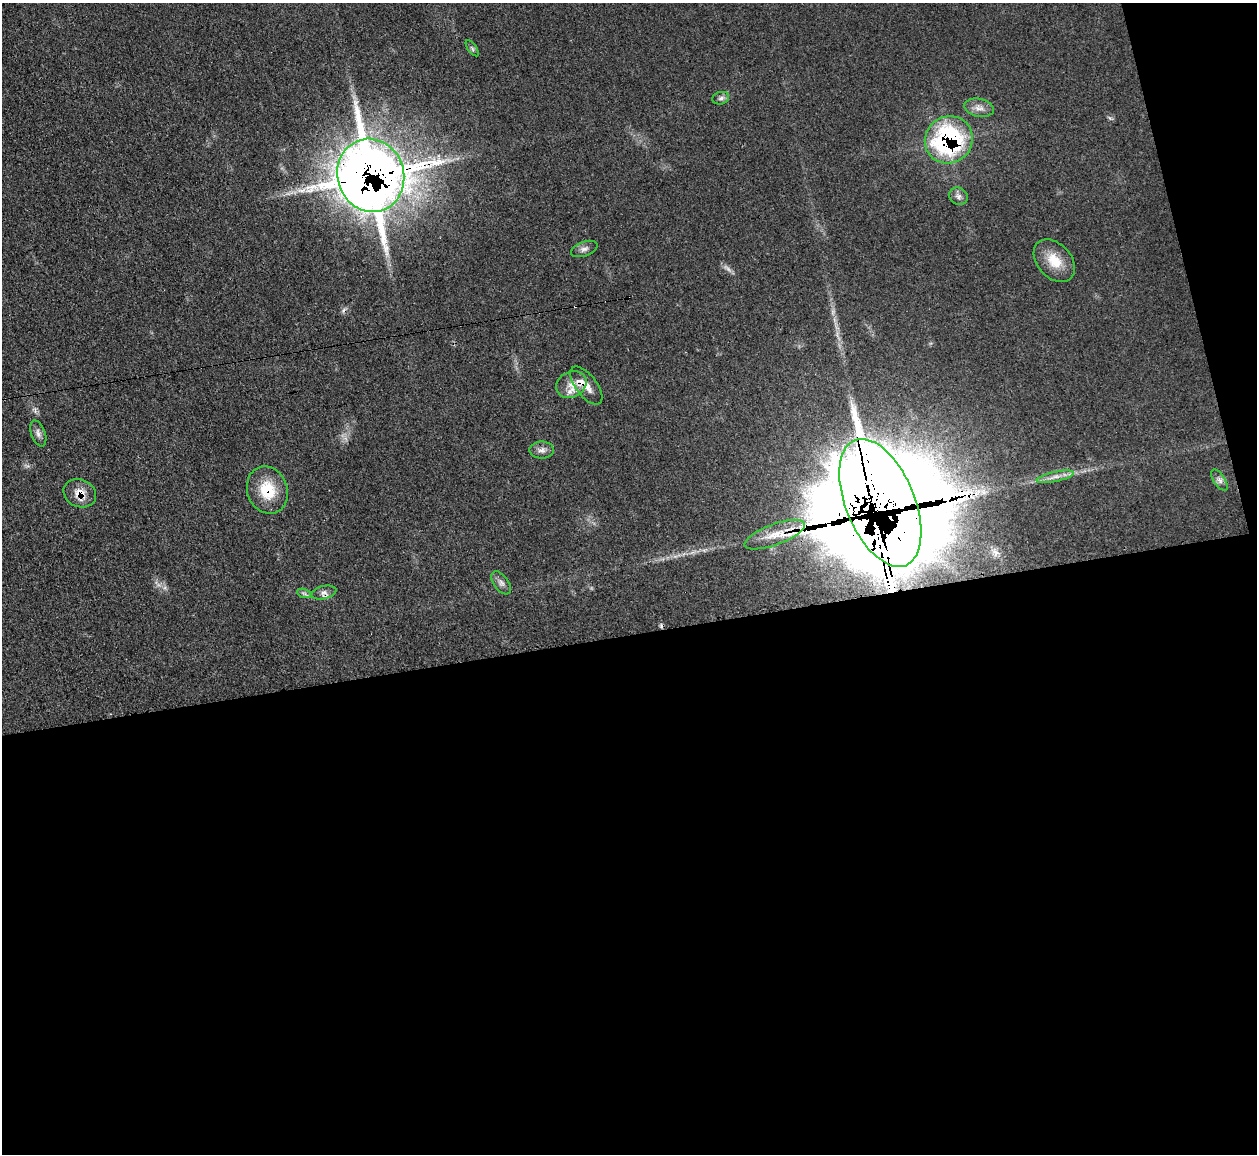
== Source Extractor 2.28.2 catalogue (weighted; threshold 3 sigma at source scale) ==
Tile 16 of 4 x 4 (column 4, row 4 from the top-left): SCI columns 3769-5023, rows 253-1404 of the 5025 x 4997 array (HDU 1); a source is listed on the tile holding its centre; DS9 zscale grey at full resolution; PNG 1259 x 1156 px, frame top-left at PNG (2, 3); each listed source drawn as its Kron ellipse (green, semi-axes under 4 px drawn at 4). Shown black and unused: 48% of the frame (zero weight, under 3 of 4 exposures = <1% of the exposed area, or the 3 px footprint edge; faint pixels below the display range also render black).
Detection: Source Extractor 2.28.2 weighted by HDU 2 'WHT'; one run over the whole footprint, this tile lists its part. Background 0.0431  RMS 0.0056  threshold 0.0251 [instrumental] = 3 sigma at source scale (4.5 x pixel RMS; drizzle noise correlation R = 1.50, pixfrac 1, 0.05/0.05 arcsec/px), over >= 5 px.
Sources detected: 30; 1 too faint to see at this stretch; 3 cosmic-ray / hot-pixel residue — neither listed nor drawn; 5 inside a brighter listed object's ellipse — not listed separately; the other 21 listed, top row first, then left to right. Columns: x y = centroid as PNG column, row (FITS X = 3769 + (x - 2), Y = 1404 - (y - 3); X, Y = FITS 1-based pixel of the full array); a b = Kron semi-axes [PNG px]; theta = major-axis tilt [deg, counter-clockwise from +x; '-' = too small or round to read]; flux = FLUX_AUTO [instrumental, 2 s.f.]
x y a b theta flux
472 48 9 4 -55 1.1
721 98 8 6 16 1.7
979 108 15 9 -11 4.1
949 140 24 23 - 91
371 175 37 33 -73 1300
958 196 9 8 - 2.5
584 249 14 7 19 2.5
1054 261 24 17 -48 12
571 385 16 12 25 6.9
586 386 22 10 -53 6.3
38 433 13 7 -70 2.8
542 450 12 8 2 2.8
1055 477 19 5 12 3.7
1219 480 12 5 -56 2.2
267 490 24 20 -70 19
80 493 17 13 -24 7.7
880 503 68 34 -68 2600
775 535 32 10 20 11
501 583 13 7 -53 2.6
324 592 13 6 14 2.7
304 593 7 4 -19 1.3
Overlapping masked pixels (flux is a lower limit): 8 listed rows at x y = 949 140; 371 175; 586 386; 267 490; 80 493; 880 503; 775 535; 324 592